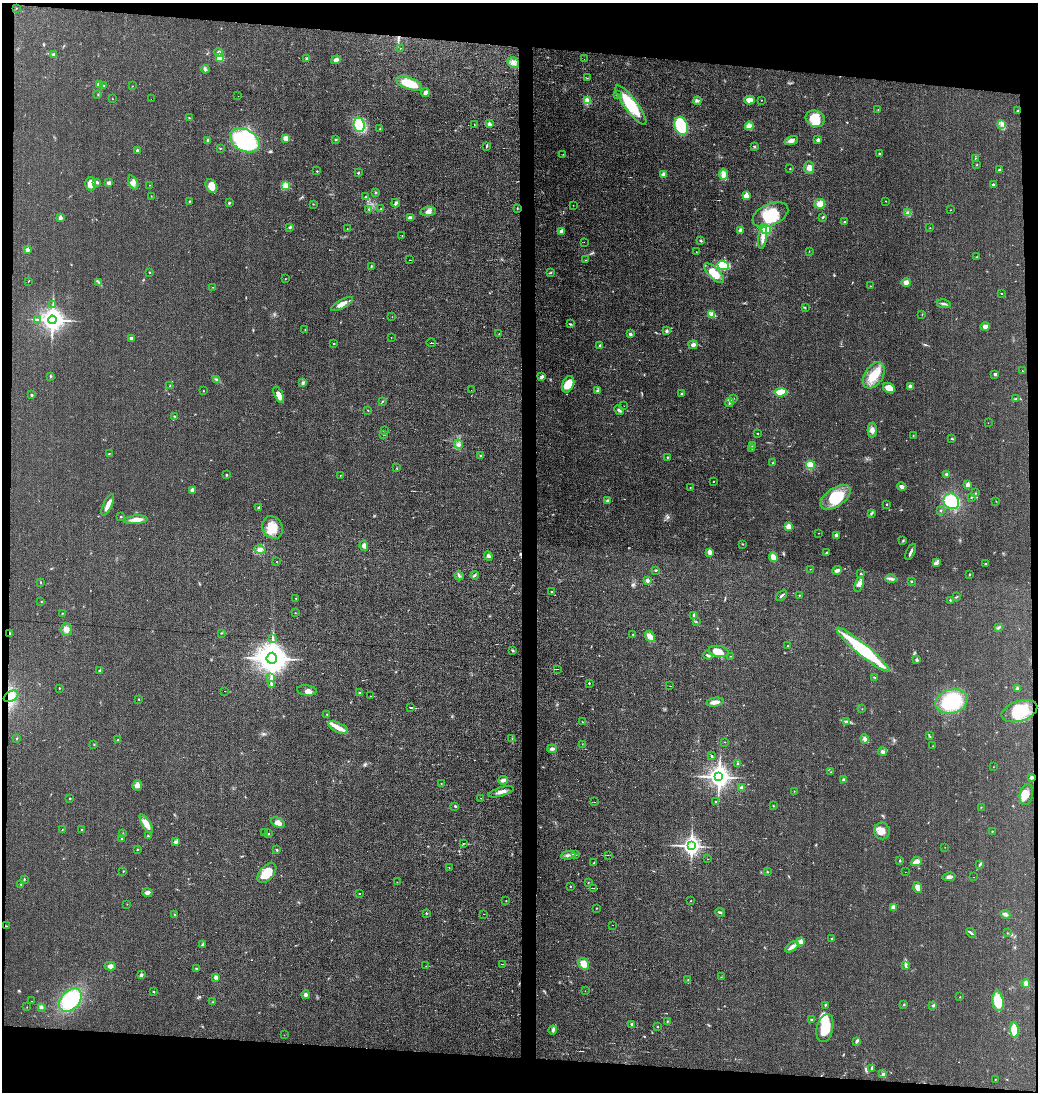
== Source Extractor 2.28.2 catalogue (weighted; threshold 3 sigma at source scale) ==
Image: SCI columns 99-4239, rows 1-4359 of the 4383 x 4359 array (HDU 1 of 3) = the unmasked area's bounding box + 8 px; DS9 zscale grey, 4 x 4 block average (1 PNG px = mean of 4 x 4 image px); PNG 1040 x 1094 px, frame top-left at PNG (2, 3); each listed source drawn as its Kron ellipse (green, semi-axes under 4 px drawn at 4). Shown black and unused: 10% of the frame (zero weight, under 3 of 6 exposures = <1% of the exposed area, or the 3 px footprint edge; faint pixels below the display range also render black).
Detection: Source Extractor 2.28.2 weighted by HDU 2 'WHT'. Background 0.0233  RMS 0.004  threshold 0.0163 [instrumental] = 3 sigma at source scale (4.09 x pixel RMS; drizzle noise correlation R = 1.36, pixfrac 0.8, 0.05/0.05 arcsec/px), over >= 5 px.
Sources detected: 431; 5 too faint to see at this stretch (4 x 4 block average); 1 inside a brighter object's white glare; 4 cosmic-ray / hot-pixel residue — neither listed nor drawn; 2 coinciding with a brighter row at this scale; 14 inside a brighter listed object's ellipse — not listed separately; the other 405 listed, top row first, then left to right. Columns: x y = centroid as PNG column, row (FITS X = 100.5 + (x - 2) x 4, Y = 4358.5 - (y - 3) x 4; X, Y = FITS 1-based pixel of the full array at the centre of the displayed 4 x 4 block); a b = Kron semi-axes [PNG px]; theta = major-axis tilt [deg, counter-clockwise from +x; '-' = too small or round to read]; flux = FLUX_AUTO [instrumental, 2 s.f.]
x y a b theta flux
16 8 2 2 - 0.64
400 48 2 2 - 0.84
219 52 4 3 - 6.7
53 54 3 3 - 3.1
220 58 2 2 - 83
307 59 3 2 - 3.1
584 59 2 2 - 1.1
336 60 5 3 - 7.2
513 63 6 5 - 9.4
205 69 4 2 - 5
587 78 2 2 - 0.4
409 83 13 6 -19 49
99 84 2 2 - 34
103 85 2 2 - 0.84
132 86 2 2 - 0.6
425 92 5 3 - 6.8
98 95 2 2 - 1.3
617 95 2 2 - 0.99
238 96 2 2 - 4
113 99 2 2 - 0.55
151 99 2 2 - 2.8
749 100 5 4 - 14
761 100 2 2 - 0.91
587 101 2 2 - 75
697 101 4 2 - 2.4
631 105 24 6 -53 88
878 109 2 2 - 0.68
1018 110 2 2 - 1.7
189 118 3 2 - 1.4
815 119 10 8 -26 44
474 124 2 2 - 0.75
489 124 2 2 - 18
1002 124 3 2 - 3.6
359 125 7 5 -83 72
681 126 9 6 -71 89
749 126 4 4 - 13
380 129 2 2 - 1
286 138 4 3 - 14
207 140 3 2 - 3.8
245 140 16 10 -28 250
336 140 2 2 - 1.2
791 140 7 4 16 7.9
818 140 3 3 - 4.6
754 146 3 2 - 2.2
486 147 2 2 - 1.1
220 148 2 2 - 1.1
137 150 2 2 - 6.8
563 154 2 2 - 0.69
880 154 3 2 - 1.7
976 158 2 2 - 2.4
977 165 2 2 - 2
809 168 6 5 - 12
790 169 2 2 - 1.2
999 169 4 2 - 2
317 171 2 2 - 2.2
358 173 2 2 - 4.2
663 174 4 3 - 5.1
723 174 5 4 - 9.3
97 182 4 3 - 4
133 182 7 3 -64 7.3
109 183 3 3 - 6.5
90 184 7 5 89 22
149 185 2 2 - 0.66
993 185 3 2 - 3.4
211 186 7 5 -58 23
285 186 4 4 - 16
375 192 2 2 - 1.6
151 196 2 2 - 0.64
746 196 2 2 - 47
365 197 3 2 - 2.2
189 201 2 2 - 0.99
886 201 2 2 - 0.77
229 203 3 2 - 2.9
395 203 4 3 - 5.2
313 204 2 2 - 0.81
820 204 5 5 - 19
573 205 2 2 - 0.41
517 208 2 2 - 0.96
381 209 2 2 - 1.4
369 210 2 2 - 0.81
951 210 2 2 - 0.55
428 212 7 4 7 9.2
907 213 2 2 - 2.2
770 215 19 11 25 72
822 217 4 2 - 2.2
60 218 2 2 - 20
410 218 4 3 - 3.7
845 222 3 2 - 2.5
290 227 2 2 - 2.5
347 228 2 2 - 0.77
930 228 2 2 - 0.78
765 229 6 4 -36 38
562 231 2 2 - 30
741 231 2 2 - 25
402 235 2 2 - 0.57
763 237 11 3 83 11
701 241 3 2 - 2.6
584 242 2 2 - 0.29
27 250 2 2 - 17
809 251 2 2 - 0.59
696 252 2 2 - 0.57
977 257 2 2 - 1.2
410 260 2 2 - 0.73
586 260 2 2 - 0.59
723 265 6 4 -22 38
371 267 2 2 - 1.3
150 273 2 2 - 0.95
551 273 2 2 - 1.1
714 273 13 5 -44 34
285 279 2 2 - 0.77
28 281 2 2 - 0.64
99 282 2 2 - 0.93
906 282 4 4 - 11
870 286 2 2 - 0.92
213 287 2 2 - 0.9
1002 293 2 2 - 1.1
53 304 2 2 - 1.2
342 304 12 3 29 17
944 304 7 2 -9 4.8
805 307 2 2 - 1.2
711 314 3 2 - 3.1
922 314 2 2 - 0.87
392 317 2 2 - 0.45
37 319 2 2 - 1.1
52 320 4 4 - 1900
570 324 3 2 - 2.1
985 326 4 3 - 8.4
305 330 2 2 - 0.93
667 331 2 2 - 8.2
499 334 2 2 - 0.51
630 334 3 3 - 4.1
391 337 2 2 - 0.44
131 338 3 3 - 5.7
334 343 2 2 - 0.67
431 343 5 2 - 2.5
693 345 4 3 - 7.6
600 346 3 2 - 2.1
1022 371 2 2 - 0.68
995 374 4 3 - 2.8
874 375 14 9 58 45
50 376 2 2 - 1.6
542 377 4 2 - 5.7
216 379 2 2 - 1
303 382 2 2 - 1.8
568 384 8 5 66 27
170 386 3 2 - 2.4
910 387 3 3 - 9.9
889 388 6 5 - 20
471 390 2 2 - 0.99
203 391 2 2 - 1.2
597 391 4 2 - 2.1
781 392 6 3 5 33
682 393 3 2 - 1.9
31 395 3 2 - 2.1
279 395 9 4 -67 20
734 398 2 2 - 0.53
1016 399 3 2 - 2.1
382 402 2 2 - 1
729 402 4 2 - 3.4
624 406 2 2 - 4.7
368 410 2 2 - 0.96
619 410 5 2 - 3.3
175 416 3 2 - 1.6
988 423 2 2 - 0.37
872 430 7 4 87 9.6
384 431 2 2 - 1.4
758 433 2 2 - 0.98
384 434 2 2 - 1.1
913 435 2 2 - 0.9
952 438 3 2 - 1.9
459 444 5 3 - 4.3
752 445 3 2 - 2.4
752 448 2 2 - 1.9
109 454 3 2 - 1.4
481 455 4 2 - 2.5
667 457 2 2 - 1.3
773 463 3 2 - 2.1
811 465 4 4 - 25
397 468 2 2 - 1.7
947 474 4 2 - 4.4
226 475 2 2 - 2
340 475 2 2 - 0.73
713 481 2 2 - 1.2
968 485 2 2 - 28
690 487 2 2 - 0.71
902 487 4 3 - 7.4
192 490 2 2 - 26
975 493 2 2 - 0.6
836 497 17 9 35 72
971 497 2 2 - 1.4
607 501 2 2 - 8.9
951 501 8 7 - 71
996 501 2 2 - 0.66
887 504 2 2 - 1.4
108 505 12 3 66 14
259 507 2 2 - 7.8
941 510 2 2 - 0.92
871 513 4 2 - 1.8
121 517 2 2 - 2.8
136 520 12 4 4 17
789 526 2 2 - 46
272 527 12 9 -58 34
818 533 2 2 - 0.58
836 535 3 3 - 7.6
903 540 3 2 - 2.1
743 544 2 2 - 1.2
364 546 5 4 - 6.8
260 550 6 4 -12 7.5
710 552 2 2 - 31
911 552 9 2 65 6.4
826 553 3 2 - 3
488 556 5 4 - 4.6
773 557 5 3 - 15
277 562 2 2 - 0.73
936 562 3 2 - 2.8
985 564 2 2 - 0.87
810 569 2 2 - 0.71
656 570 3 2 - 1.8
837 570 5 3 - 6.8
861 574 2 2 - 3.8
969 574 2 2 - 1.2
474 575 4 2 - 2.9
459 576 5 2 - 2.4
891 579 5 3 - 5.4
647 580 2 2 - 9.6
911 581 2 2 - 1.8
41 583 2 2 - 1.3
859 584 8 3 71 6.9
551 591 2 2 - 1.5
799 595 2 2 - 1.6
782 596 6 2 41 3.7
956 597 2 2 - 0.87
296 598 2 2 - 0.86
950 600 3 2 - 1.6
41 601 2 2 - 0.53
62 613 2 2 - 0.76
295 613 2 2 - 0.73
694 615 3 2 - 5
696 622 2 2 - 1.5
998 627 3 2 - 2.1
66 629 6 5 - 9.9
221 633 2 2 - 1.3
9 634 3 2 - 2.2
633 635 2 2 - 0.94
650 637 6 3 -53 20
272 639 3 2 - 1.8
787 646 2 2 - 0.91
863 650 34 6 -39 200
513 651 3 2 - 2.4
719 651 10 5 -9 27
708 655 5 2 - 3.6
731 656 2 2 - 0.75
272 658 5 5 - 4100
917 660 2 2 - 9.4
558 669 3 2 - 2.3
100 671 2 2 - 10
271 677 3 2 - 1.6
874 677 2 2 - 1.2
589 683 2 2 - 3.8
272 684 3 3 - 3.1
670 686 3 2 - 0.6
59 688 2 2 - 1.4
1017 688 3 2 - 2.8
307 690 10 5 -6 11
225 691 2 2 - 0.3
360 693 3 2 - 2.6
11 696 8 5 30 13
371 696 2 2 - 1.1
138 699 2 2 - 0.72
951 701 16 12 15 110
715 702 9 4 10 10
411 707 2 2 - 20
862 709 2 2 - 1.1
1019 711 18 10 17 61
327 715 2 2 - 1.2
847 721 3 2 - 2.6
583 722 2 2 - 1
338 727 11 5 -27 19
929 736 2 2 - 1.4
17 738 2 2 - 1.2
512 738 2 2 - 0.83
865 739 5 3 - 5.5
118 740 2 2 - 1.8
725 742 2 2 - 0.63
94 744 2 2 - 1.3
582 744 2 2 - 0.47
933 746 2 2 - 0.64
552 749 5 2 - 6.3
882 752 4 3 - 5.3
712 756 3 2 - 1.3
738 763 2 2 - 1.1
993 767 2 2 - 0.53
831 772 2 2 - 0.9
719 777 4 3 - 1600
1031 777 3 2 - 4.5
503 780 5 3 - 8.7
843 780 2 2 - 11
441 784 2 2 - 0.59
137 785 5 5 - 8.1
741 788 3 3 - 5.7
794 791 2 2 - 0.54
501 792 13 3 16 10
1026 794 10 6 78 16
481 798 2 2 - 0.56
70 799 2 2 - 1.1
595 802 2 2 - 0.58
715 802 2 2 - 0.79
455 806 2 2 - 2.4
773 806 2 2 - 1.6
981 807 2 2 - 0.72
278 823 7 4 -24 12
146 824 10 4 -59 18
62 829 2 2 - 0.77
82 830 3 2 - 1.7
882 831 8 8 - 19
992 831 2 2 - 1.2
265 832 2 2 - 0.57
269 833 2 2 - 1.3
123 834 2 2 - 1.5
148 836 3 2 - 2.6
122 838 2 2 - 1.1
176 842 3 3 - 3.2
463 843 3 2 - 1.3
691 846 4 3 - 1000
945 847 2 2 - 0.61
137 849 2 2 - 1.5
276 850 2 2 - 1.8
568 855 7 2 6 6
575 855 3 2 - 1.9
608 855 2 2 - 0.5
708 859 2 2 - 0.41
900 860 2 2 - 1.8
916 862 6 3 21 15
594 863 3 2 - 1.9
980 865 2 2 - 0.83
449 867 2 2 - 0.59
123 871 2 2 - 0.68
767 872 2 2 - 1.3
905 872 2 2 - 0.97
267 873 12 7 49 40
949 877 6 3 10 7.5
974 877 2 2 - 2.1
24 879 2 2 - 1.6
397 882 2 2 - 0.61
588 882 2 2 - 0.78
21 884 2 2 - 0.74
570 886 2 2 - 1
593 888 3 2 - 1.1
917 888 5 4 - 12
147 893 5 4 - 6.3
360 893 3 2 - 1.1
506 901 2 2 - 0.87
691 901 2 2 - 1.3
127 904 2 2 - 0.43
893 907 2 2 - 29
596 908 2 2 - 1.2
720 912 5 2 - 3.2
426 913 3 2 - 1.3
483 914 2 2 - 0.48
1005 914 5 3 - 6.6
175 915 3 2 - 1.8
613 925 2 2 - 0.31
6 926 2 2 - 1.3
971 933 6 2 -40 3.3
1007 933 2 2 - 0.77
832 939 2 2 - 4.3
801 942 2 2 - 43
203 944 3 2 - 2
792 947 7 3 35 11
502 964 3 2 - 1.1
584 964 6 5 - 24
110 966 6 3 2 7.9
426 966 2 2 - 0.38
905 966 2 2 - 1
196 968 3 2 - 1.2
141 975 4 2 - 4.4
216 977 3 3 - 6.5
721 977 2 2 - 0.57
688 980 2 2 - 0.75
1026 983 4 3 - 8.7
585 991 2 2 - 0.43
153 992 2 2 - 1.6
305 995 4 3 - 4.9
960 997 2 2 - 0.87
70 1000 13 9 48 130
31 1001 2 2 - 0.4
998 1001 10 5 -82 44
213 1002 2 2 - 0.84
904 1004 2 2 - 1.5
825 1005 2 2 - 1.4
933 1005 3 2 - 3.1
27 1007 2 2 - 0.56
41 1007 3 3 - 4.8
812 1019 3 2 - 1.3
668 1021 2 2 - 1.3
632 1024 3 2 - 2.6
658 1027 2 2 - 0.9
825 1028 14 8 77 60
553 1030 4 3 - 4.4
1014 1030 8 4 -86 40
284 1035 2 2 - 0.48
857 1041 4 2 - 4.1
872 1069 2 2 - 1.3
883 1074 4 3 - 3.5
995 1079 2 2 - 0.92
Overlapping masked pixels (flux is a lower limit): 2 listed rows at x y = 9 634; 1031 777
Diffuse or blended objects may show on this block-average render without a row.